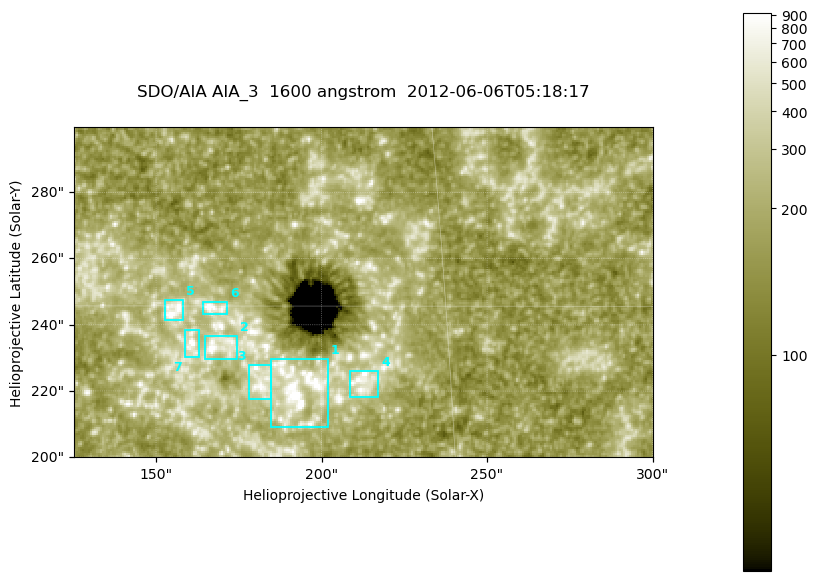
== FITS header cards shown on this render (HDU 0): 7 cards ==
TELESCOP= 'SDO/AIA '
INSTRUME= 'AIA_3   '
WAVELNTH=                 1600
WAVEUNIT= 'angstrom'
DATE-OBS= '2012-06-06T05:18:17.12'
CTYPE1  = 'HPLN-TAN'
CTYPE2  = 'HPLT-TAN'

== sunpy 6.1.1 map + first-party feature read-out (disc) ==
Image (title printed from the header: SDO/AIA AIA_3  1600 angstrom  2012-06-06T05:18:17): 287 x 164 px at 0.609 arcsec/px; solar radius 946 arcsec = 1552 px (partial field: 0.6% of the solar disc is inside the frame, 100% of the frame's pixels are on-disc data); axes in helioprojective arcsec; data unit not stated in the header (colour bar unlabelled)
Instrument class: DISC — disc imager (sunpy class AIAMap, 1600 A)
Bright regions (active regions / flare kernels): reference = the on-disc median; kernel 3 px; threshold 5 sigma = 308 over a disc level ~178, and >= 1.15x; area >= 47 px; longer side >= 3 px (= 1.8 arcsec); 7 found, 7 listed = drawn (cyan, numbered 1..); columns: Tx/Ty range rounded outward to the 2 arcsec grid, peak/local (2 s.f.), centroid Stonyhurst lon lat
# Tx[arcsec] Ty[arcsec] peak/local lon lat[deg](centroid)
1 184..202 208..230 12 +12 +13
2 164..176 230..238 6.1 +11 +14
3 178..186 216..228 4.9 +11 +14
4 208..218 218..226 4.7 +13 +14
5 152..158 240..248 5.3 +10 +15
6 164..172 242..248 5.8 +11 +15
7 158..164 230..240 6.1 +10 +14